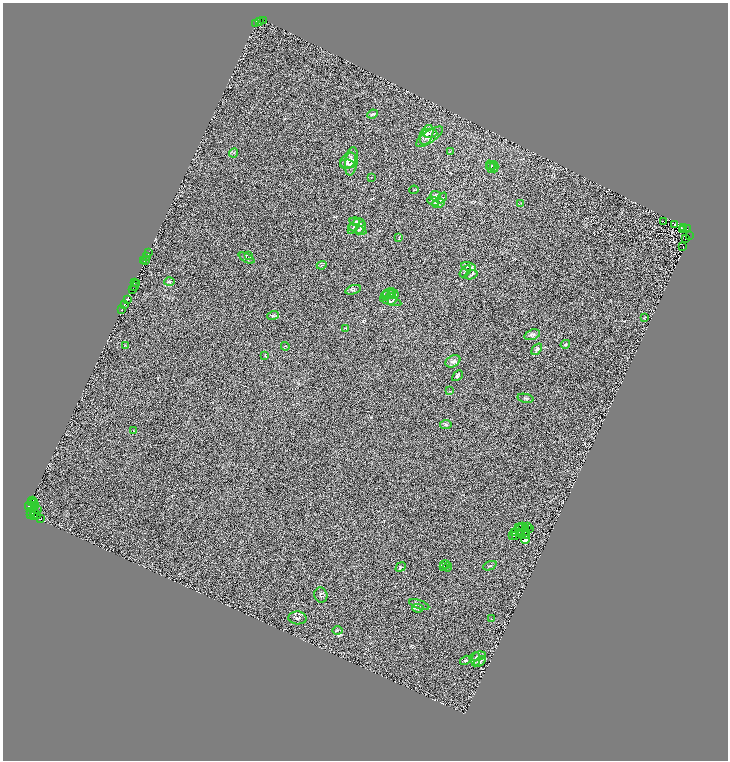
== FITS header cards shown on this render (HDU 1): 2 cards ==
NAXIS1  =                 1451
NAXIS2  =                 1516

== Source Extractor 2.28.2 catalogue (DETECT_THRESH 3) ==
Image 1451 x 1516 px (HDU 1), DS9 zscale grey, zoomed out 1/2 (1 PNG px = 2 x 2 image px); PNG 730 x 762 px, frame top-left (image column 2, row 1515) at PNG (3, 3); each listed source drawn as its Kron ellipse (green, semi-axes under 4 px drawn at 4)
Background 0.221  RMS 0.32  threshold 0.954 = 3 sigma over >= 5 px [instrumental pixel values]
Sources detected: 155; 40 cannot appear on this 1/2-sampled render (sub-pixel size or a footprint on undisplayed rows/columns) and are neither listed nor drawn; the other 115 listed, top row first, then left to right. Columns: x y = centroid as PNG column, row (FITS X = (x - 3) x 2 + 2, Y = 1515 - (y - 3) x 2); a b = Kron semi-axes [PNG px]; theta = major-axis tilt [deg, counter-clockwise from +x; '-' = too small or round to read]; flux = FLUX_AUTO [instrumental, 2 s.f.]
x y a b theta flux
260 21 3 3 - 370
263 21 2 1 - 130
255 24 2 1 - 180
372 114 5 4 - 91
430 133 7 4 1 190
426 135 10 6 68 310
430 137 16 6 34 380
450 151 3 2 - 34
234 153 5 2 - 57
348 161 9 7 44 300
352 161 14 6 81 340
348 164 8 4 -6 140
492 165 5 2 - 56
490 167 6 3 -70 100
494 167 5 4 - 99
372 177 2 1 - 16
414 190 4 2 - 33
435 196 5 4 - 110
442 198 6 3 49 91
433 201 6 3 -28 97
438 203 6 4 16 130
520 204 4 2 - 47
357 222 8 3 -11 130
664 222 3 2 - 26
675 225 2 2 - 36
354 226 9 3 56 120
683 227 2 1 - 22
361 228 7 3 60 110
687 228 2 1 - 220
357 229 10 3 -22 110
683 229 3 1 - 23
689 235 2 2 - 110
399 237 3 2 - 34
686 238 3 1 - 16
683 247 2 1 - 17
148 253 2 1 - 620
249 255 4 2 - 52
147 256 2 1 - 230
247 258 8 3 -28 110
146 260 2 1 - 84
144 261 2 1 - 60
322 265 5 2 - 51
468 267 7 3 -14 130
465 271 7 2 48 66
471 275 6 4 18 90
134 282 2 1 - 1700
170 282 5 3 - 96
137 284 3 2 - 240
134 286 2 1 - 340
132 289 2 1 - 110
353 290 8 2 17 78
388 293 7 3 24 100
392 294 4 3 - 78
386 296 5 3 - 75
393 298 8 3 63 110
127 299 3 2 - 730
391 301 11 3 -15 130
124 304 2 1 - 1300
122 309 2 1 - 98
273 316 6 3 20 100
644 318 3 2 - 28
346 328 4 2 - 43
532 335 8 5 18 160
565 344 5 3 - 65
125 345 2 2 - 26
285 346 4 1 - 25
537 349 6 4 52 100
265 356 3 2 - 39
453 361 8 5 28 190
457 376 6 4 44 91
450 391 3 2 - 28
525 398 8 2 -11 76
446 425 6 3 6 81
133 431 3 2 - 29
33 500 3 1 - 850
31 501 3 1 - 37
35 503 2 1 - 230
36 505 2 1 - 590
28 507 3 2 - 2800
34 508 3 1 - 1100
37 509 2 1 - 240
31 511 2 1 - 8.6
30 514 2 2 - 670
36 514 5 1 - 1000
33 515 3 1 - 1500
41 518 3 1 - 56
518 527 4 2 - 34
523 527 4 2 - 51
528 527 2 1 - 13
520 528 2 1 - 16
525 529 2 1 - 13
529 529 2 2 - 28
519 532 3 2 - 15
525 532 2 1 - 5.4
514 533 2 1 - 21
525 534 5 1 - 18
512 535 3 1 - 22
516 535 2 1 - 21
522 535 2 1 - 10
525 539 4 3 - 620
445 564 5 3 - 82
490 566 7 2 23 65
401 567 5 3 - 75
444 567 4 3 - 47
447 567 4 2 - 44
321 595 8 6 -74 130
419 605 10 2 -19 94
418 608 6 3 -5 89
297 618 9 6 -5 170
492 619 4 2 - 40
337 630 5 3 - 66
478 656 8 4 11 120
476 659 7 4 82 110
465 660 5 3 - 71
480 662 6 3 41 94
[40 sub-pixel or undisplayed-footprint detections neither listed nor drawn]